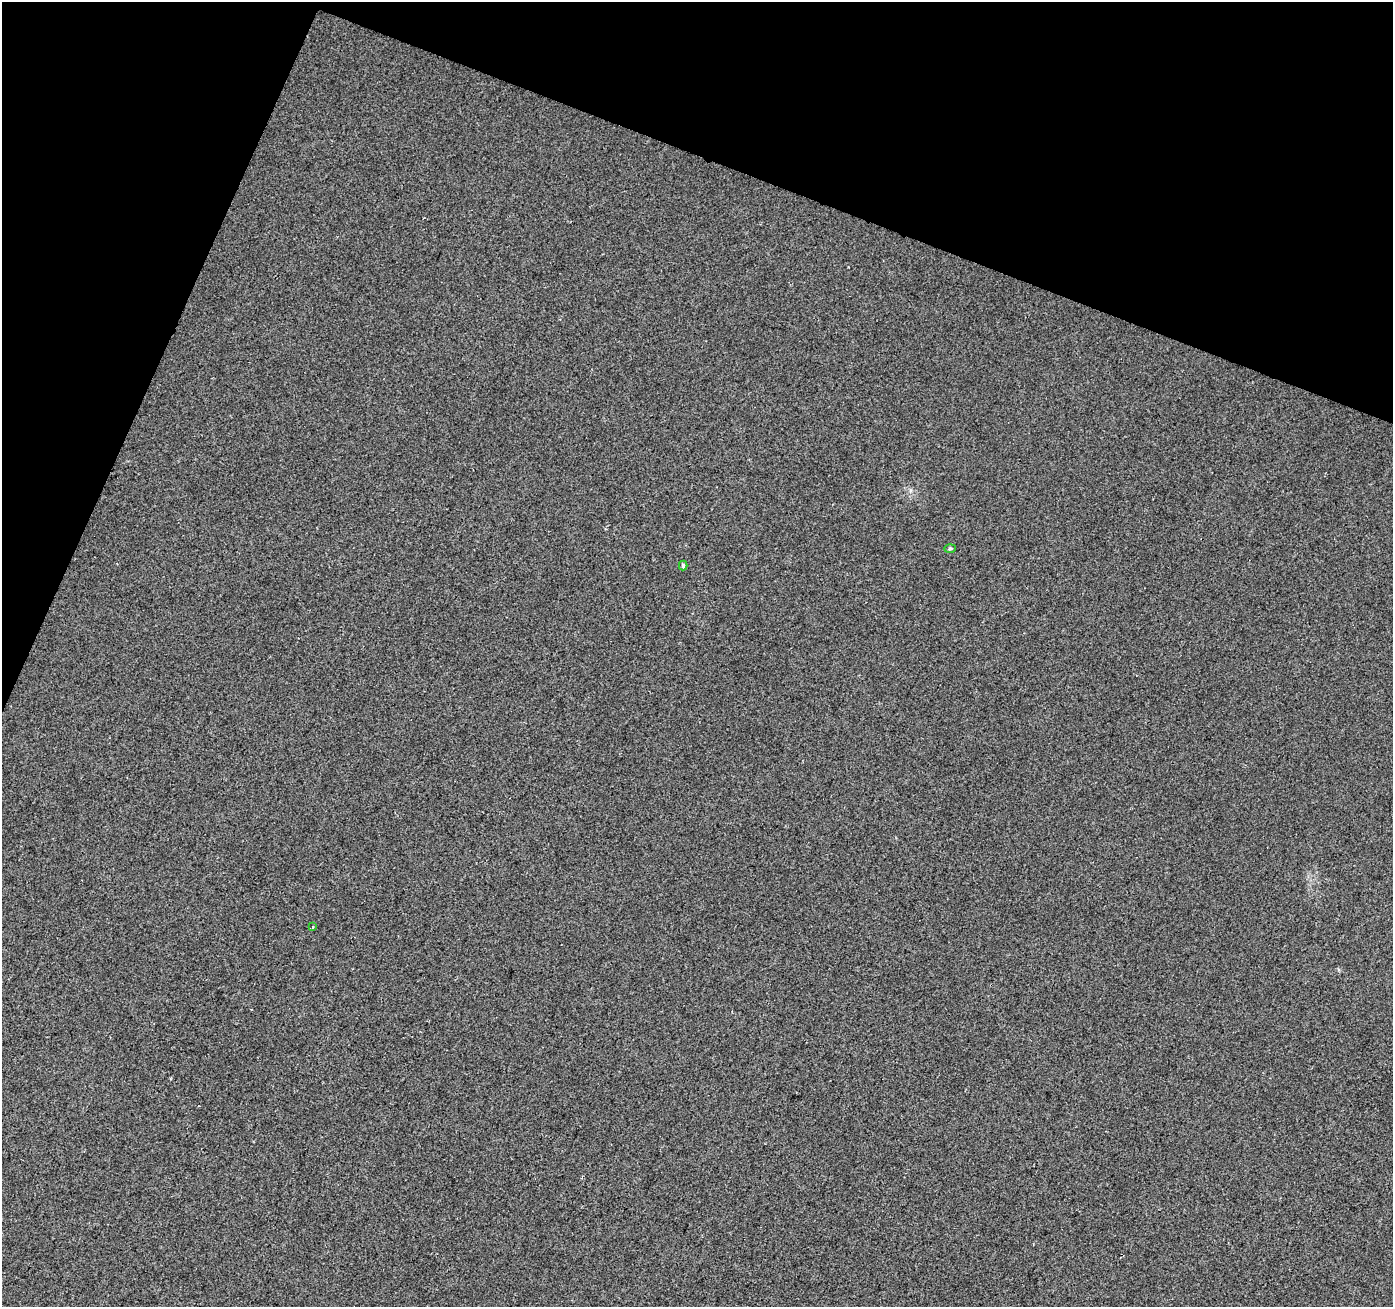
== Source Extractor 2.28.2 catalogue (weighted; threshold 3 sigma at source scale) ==
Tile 2 of 4 x 4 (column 2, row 1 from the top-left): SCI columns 1398-2788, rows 4189-5493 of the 5571 x 5702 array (HDU 1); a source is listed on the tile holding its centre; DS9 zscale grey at full resolution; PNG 1395 x 1309 px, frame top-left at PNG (2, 2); each listed source drawn as its Kron ellipse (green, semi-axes under 4 px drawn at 4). Shown black and unused: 19% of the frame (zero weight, under 2 of 3 exposures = <1% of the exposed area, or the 3 px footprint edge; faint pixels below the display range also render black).
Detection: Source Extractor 2.28.2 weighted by HDU 2 'WHT'; one run over the whole footprint, this tile lists its part. Background 0.00856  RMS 0.0081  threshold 0.0365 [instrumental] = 3 sigma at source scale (4.5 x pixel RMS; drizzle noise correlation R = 1.50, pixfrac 1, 0.0396/0.0396 arcsec/px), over >= 5 px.
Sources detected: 4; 1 cosmic-ray / hot-pixel residue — neither listed nor drawn; the other 3 listed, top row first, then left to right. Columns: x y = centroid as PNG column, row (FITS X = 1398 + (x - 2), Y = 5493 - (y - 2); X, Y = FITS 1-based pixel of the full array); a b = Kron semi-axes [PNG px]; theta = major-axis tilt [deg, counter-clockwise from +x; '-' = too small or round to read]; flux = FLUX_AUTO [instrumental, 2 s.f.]
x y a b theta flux
950 549 6 4 2 1.1
683 565 5 4 - 1.6
313 927 3 2 - 0.7